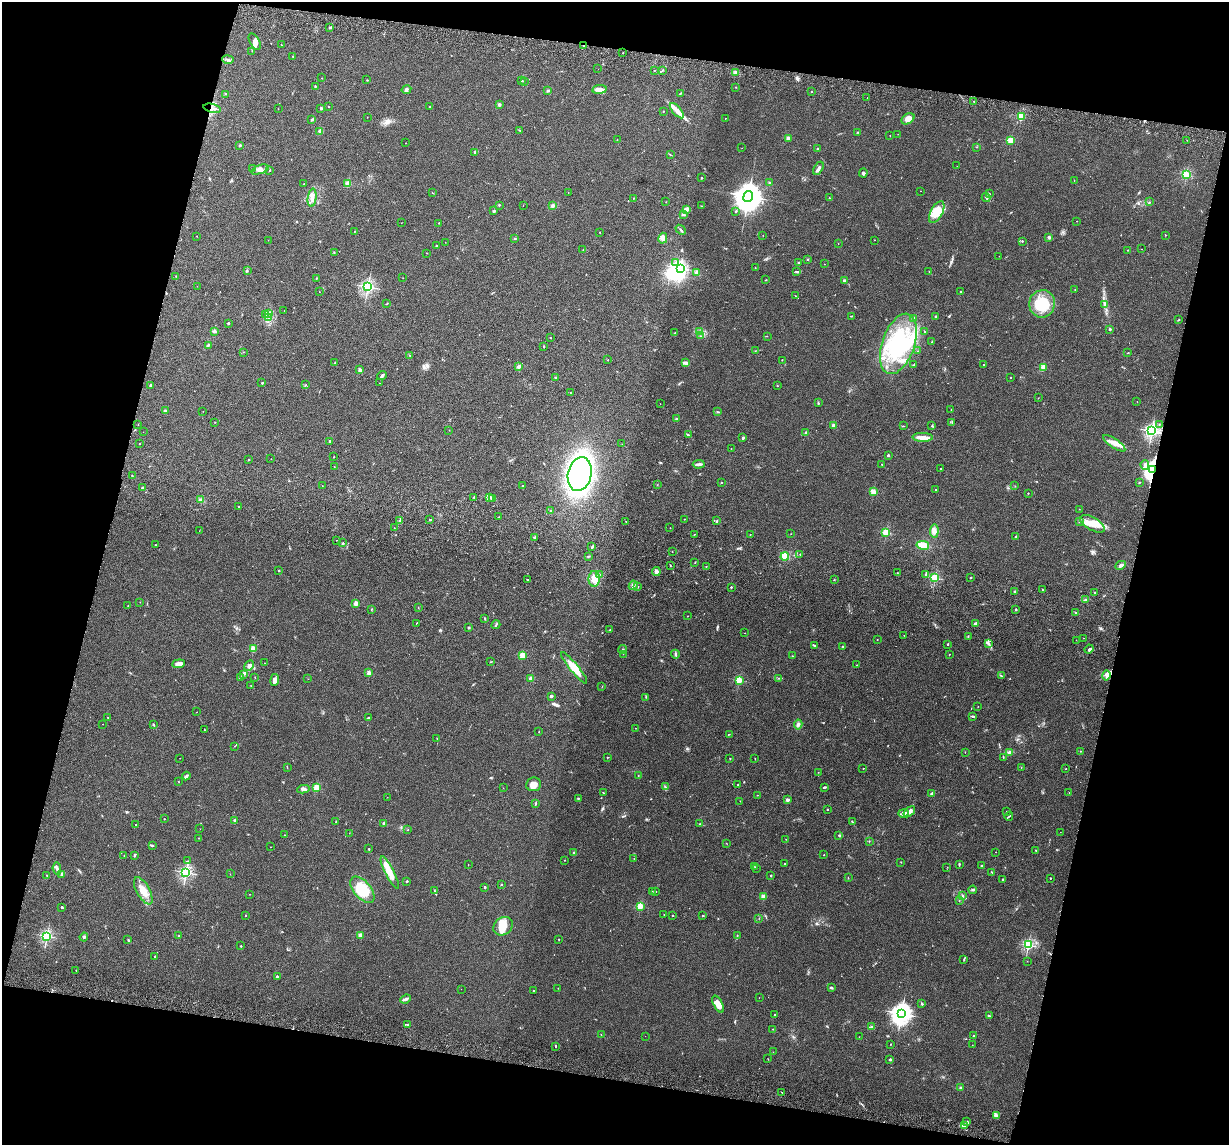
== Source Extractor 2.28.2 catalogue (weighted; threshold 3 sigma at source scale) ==
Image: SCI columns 34-4938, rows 237-4808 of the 4974 x 5163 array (HDU 1 of 3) = the unmasked area's bounding box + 8 px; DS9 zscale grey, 4 x 4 block average (1 PNG px = mean of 4 x 4 image px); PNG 1231 x 1147 px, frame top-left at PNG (2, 2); each listed source drawn as its Kron ellipse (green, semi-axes under 4 px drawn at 4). Shown black and unused: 27% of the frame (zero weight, under 3 of 5 exposures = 6% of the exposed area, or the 3 px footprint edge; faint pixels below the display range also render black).
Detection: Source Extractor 2.28.2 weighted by HDU 2 'WHT'. Background 0.0377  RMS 0.0053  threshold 0.0237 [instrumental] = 3 sigma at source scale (4.5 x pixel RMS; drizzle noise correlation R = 1.50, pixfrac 1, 0.05/0.05 arcsec/px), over >= 5 px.
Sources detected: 565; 1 too faint to see at this stretch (4 x 4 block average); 7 inside a brighter object's white glare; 3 cosmic-ray / hot-pixel residue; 2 long thin detections or spike segments (spike, bleed or trail) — neither listed nor drawn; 15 coinciding with a brighter row at this scale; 32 inside a brighter listed object's ellipse — not listed separately; of the other 505, all 500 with FLUX_AUTO >= 0.436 (the completeness limit of this list) listed and drawn (5 fainter detections not listed), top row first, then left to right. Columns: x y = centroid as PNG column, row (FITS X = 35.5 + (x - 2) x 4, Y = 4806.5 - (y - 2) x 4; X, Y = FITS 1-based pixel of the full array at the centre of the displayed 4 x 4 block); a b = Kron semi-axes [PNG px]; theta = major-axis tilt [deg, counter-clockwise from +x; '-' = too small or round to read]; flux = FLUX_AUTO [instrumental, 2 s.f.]
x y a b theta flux
330 27 3 2 - 3
255 42 9 5 -62 13
281 45 2 2 - 1
583 45 2 2 - 4.4
252 51 2 2 - 1.3
623 53 2 2 - 2.4
293 57 2 2 - 1.4
228 60 5 2 - 5
598 69 2 2 - 0.47
654 70 2 2 - 3.4
663 70 3 2 - 1.4
736 72 3 3 - 6.4
322 78 2 2 - 0.63
367 80 2 2 - 1.1
522 81 3 2 - 2.1
524 81 2 2 - 2.5
315 86 3 2 - 2.7
736 87 2 2 - 1.3
600 89 7 4 9 17
406 90 5 3 - 5.9
548 90 3 2 - 3.8
811 91 2 2 - 4.5
681 93 3 2 - 1.7
226 94 2 2 - 0.83
867 98 2 2 - 0.99
974 101 2 2 - 3.9
499 105 2 2 - 31
328 107 2 2 - 2.3
429 107 2 2 - 1.6
212 108 9 2 -13 9.9
321 108 2 2 - 18
278 109 2 2 - 0.52
663 111 2 2 - 1.1
677 111 9 4 -49 18
367 117 2 2 - 0.87
1021 117 2 2 - 190
725 118 2 2 - 0.91
908 119 7 5 32 18
312 120 4 2 - 4.3
519 130 3 2 - 2
320 131 3 2 - 3.7
858 132 2 2 - 1.8
898 134 2 2 - 0.47
890 135 2 2 - 1.7
617 139 2 2 - 0.63
788 139 2 2 - 57
1010 140 2 2 - 160
1187 140 2 2 - 0.72
406 143 2 2 - 1
240 145 2 2 - 3.6
976 147 2 2 - 0.82
742 148 2 2 - 0.47
818 149 3 2 - 4
474 152 3 2 - 2.1
670 154 3 2 - 1.5
957 166 2 2 - 0.83
818 168 7 2 60 13
253 169 2 2 - 2.1
260 169 9 4 19 12
270 170 2 2 - 1.9
863 173 4 3 - 4.3
1186 175 2 2 - 280
702 178 2 2 - 8.2
1074 180 2 2 - 1.1
304 183 2 2 - 1.5
769 183 2 2 - 2.7
348 184 2 2 - 110
921 191 2 2 - 0.97
433 193 2 2 - 0.89
568 193 3 2 - 1.1
989 193 3 2 - 2.1
748 196 5 4 - 6900
312 198 9 3 82 14
634 198 2 2 - 0.85
829 198 2 2 - 2.7
986 198 4 2 - 4.3
666 202 2 2 - 0.92
1149 202 2 2 - 1.3
499 205 2 2 - 1.7
523 205 2 2 - 0.57
553 206 3 3 - 6.2
701 206 2 2 - 1.1
686 209 4 3 - 12
494 211 3 2 - 2.7
736 211 2 2 - 6.1
937 212 12 6 61 35
683 214 3 3 - 3.9
1077 221 2 2 - 1.2
401 223 2 2 - 0.73
439 223 2 2 - 4.3
681 230 6 2 -42 4.2
354 231 2 2 - 1.2
600 232 2 2 - 3.3
763 235 2 2 - 0.56
1165 235 2 2 - 3
197 236 2 2 - 1.6
1049 237 2 2 - 30
515 238 3 2 - 1.7
663 238 5 4 - 9.9
268 240 2 2 - 1.1
875 240 2 2 - 0.52
1022 241 2 2 - 5
445 242 2 2 - 0.63
838 243 2 2 - 0.88
436 246 2 2 - 11
1142 249 2 2 - 0.85
583 250 2 2 - 0.54
1127 250 2 2 - 1.4
334 252 2 2 - 1.3
427 253 2 2 - 0.98
999 256 2 2 - 0.63
808 259 2 2 - 7.3
799 262 3 2 - 2.2
675 263 2 2 - 3.2
824 264 2 2 - 0.57
680 268 2 2 - 520
755 268 2 2 - 1.1
247 271 4 2 - 2.8
929 271 2 2 - 1.8
797 272 4 2 - 3
696 273 4 3 - 8.7
176 276 2 2 - 0.86
316 278 2 2 - 1.3
403 278 2 2 - 0.44
766 280 2 2 - 1.6
844 281 4 2 - 5.9
197 286 2 2 - 0.69
368 287 2 2 - 840
1075 289 2 2 - 2.6
961 291 2 2 - 2.8
319 292 2 2 - 0.63
795 296 2 2 - 1.4
387 304 2 2 - 1.3
1042 304 14 13 - 110
1105 304 4 2 - 5.2
284 311 2 2 - 0.53
268 313 3 2 - 2.3
265 314 2 2 - 1.3
852 316 3 2 - 2.2
935 316 2 2 - 6.8
269 317 3 3 - 4.1
914 318 3 3 - 5
1178 320 2 2 - 1.5
228 323 2 2 - 7.4
1110 329 2 2 - 3.8
214 331 3 3 - 5.6
924 331 2 2 - 2.2
700 332 3 2 - 4.2
675 333 2 2 - 8.2
701 336 2 2 - 0.87
767 336 2 2 - 1
550 338 2 2 - 3.1
932 342 3 2 - 1.7
898 344 31 16 71 220
208 345 3 2 - 4.8
544 347 2 2 - 2.2
755 351 2 2 - 0.69
917 351 2 2 - 1
244 352 2 2 - 0.88
1128 353 2 2 - 1.2
409 355 2 2 - 1.2
608 360 2 2 - 1.3
782 360 2 2 - 1.1
335 363 2 2 - 1.4
685 363 3 3 - 6.4
914 364 3 2 - 1.3
983 365 2 2 - 1.1
519 366 3 2 - 6.9
1043 367 2 2 - 85
360 370 2 2 - 36
382 376 5 2 - 4.8
1011 377 2 2 - 2
555 378 2 2 - 5.3
262 383 2 2 - 9.7
380 383 2 2 - 0.54
151 385 2 2 - 23
306 385 2 2 - 0.87
777 386 2 2 - 0.85
570 392 2 2 - 0.98
1038 398 2 2 - 0.79
1137 402 2 2 - 0.72
818 403 2 2 - 2
660 404 2 2 - 0.54
951 410 2 2 - 0.73
165 411 2 2 - 17
203 411 2 2 - 0.54
717 412 2 2 - 2
676 419 2 2 - 10
215 422 2 2 - 0.75
952 422 2 2 - 1.4
138 424 2 2 - 1.2
1159 424 2 2 - 0.83
833 425 2 2 - 40
903 426 2 2 - 1.4
932 426 2 2 - 1.1
449 430 2 2 - 1.5
1152 431 2 2 - 860
143 432 2 2 - 0.46
806 433 2 2 - 38
688 435 2 2 - 1.7
923 437 10 4 -1 17
743 438 3 2 - 4.8
330 441 2 2 - 13
1114 443 13 4 -34 24
139 444 2 2 - 1.3
622 444 2 2 - 0.54
731 448 2 2 - 1.1
888 455 2 2 - 17
334 457 2 2 - 3.5
271 459 2 2 - 0.78
248 460 2 2 - 2.1
699 464 6 2 6 9.6
882 464 2 2 - 0.79
1145 465 5 4 - 10
334 467 2 2 - 0.8
940 469 2 2 - 2
1153 469 3 2 - 1600
580 474 17 11 79 740
132 475 2 2 - 1.2
721 482 2 2 - 4
1139 482 2 2 - 2.2
657 485 2 2 - 0.9
322 486 2 2 - 0.76
522 486 2 2 - 2
1015 486 2 2 - 0.79
142 488 2 2 - 8.6
936 489 2 2 - 2.6
873 492 2 2 - 110
1028 493 2 2 - 2.7
474 497 2 2 - 3.2
490 497 4 3 - 6.4
493 498 2 2 - 20
200 500 2 2 - 5.6
238 506 2 2 - 4.5
1079 509 2 2 - 1
551 511 2 2 - 5
499 517 2 2 - 2
684 519 2 2 - 1.1
400 520 3 2 - 4.5
430 520 3 2 - 1.9
717 521 2 2 - 2.2
1080 521 2 2 - 1.2
626 522 2 2 - 0.86
1092 524 14 6 -29 40
394 528 2 2 - 1.6
670 528 2 2 - 1.7
199 531 2 2 - 0.62
934 531 6 4 87 14
886 532 2 2 - 210
695 534 2 2 - 1.2
750 534 2 2 - 1
791 534 2 2 - 0.56
1016 536 2 2 - 1.5
535 537 4 2 - 4
336 540 2 2 - 0.79
343 543 3 2 - 1.5
155 545 2 2 - 3.4
923 545 6 4 -11 45
592 547 3 2 - 4
672 551 2 2 - 1.4
800 554 2 2 - 3.3
588 556 2 2 - 2.8
785 556 4 3 - 12
695 562 2 2 - 1.2
670 565 2 2 - 1.7
1121 565 5 3 - 9.5
706 566 2 2 - 0.76
279 571 2 2 - 2.3
656 572 4 3 - 10
897 573 2 2 - 0.96
599 574 2 2 - 2.4
926 574 3 2 - 3.8
935 578 2 2 - 310
971 578 2 2 - 1.7
594 579 8 5 88 30
528 580 2 2 - 2.3
834 580 2 2 - 0.83
633 585 4 3 - 9.4
638 587 2 2 - 4.9
731 587 2 2 - 7.8
1042 590 2 2 - 1.7
1015 592 2 2 - 2.1
1094 593 2 2 - 6.1
1085 600 2 2 - 2
140 602 2 2 - 0.65
356 603 3 3 - 13
128 606 2 2 - 0.77
418 608 2 2 - 0.94
371 609 3 2 - 1.7
1016 609 2 2 - 8.2
1076 613 3 2 - 3.1
688 616 2 2 - 1
485 618 2 2 - 1.7
416 623 2 2 - 0.77
975 623 3 2 - 4.1
496 625 4 2 - 3.4
469 628 2 2 - 16
610 630 2 2 - 1.2
745 633 2 2 - 1.3
904 635 2 2 - 0.85
968 636 2 2 - 1.6
1083 638 2 2 - 0.52
877 640 2 2 - 0.91
1076 640 2 2 - 0.7
948 644 2 2 - 7.4
989 644 3 2 - 2.6
815 646 3 2 - 6.8
842 646 2 2 - 3.8
253 649 2 2 - 130
623 649 4 2 - 2.7
1089 649 4 2 - 5
623 654 2 2 - 0.58
675 654 4 2 - 5
949 654 2 2 - 3.2
522 655 2 2 - 120
792 656 2 2 - 0.95
490 662 2 2 - 0.93
265 663 2 2 - 1.2
178 664 6 4 5 12
249 665 5 4 - 9.8
857 665 2 2 - 1.2
574 668 20 4 -51 43
369 673 2 2 - 84
244 674 3 2 - 2.7
1106 675 5 3 - 9.9
1001 676 3 2 - 2.8
240 677 3 2 - 2.1
255 677 2 2 - 1.2
778 678 2 2 - 0.97
308 679 2 2 - 0.78
531 679 2 2 - 69
275 680 6 4 82 15
739 680 2 2 - 190
251 686 2 2 - 1.3
602 686 2 2 - 0.69
551 697 3 3 - 3.7
646 697 2 2 - 1.3
978 706 2 2 - 0.71
197 712 2 2 - 0.53
973 716 4 2 - 3.4
107 717 3 2 - 1.6
369 718 4 2 - 4.6
103 724 2 2 - 0.78
798 724 5 3 - 7.7
153 725 3 2 - 3
636 728 2 2 - 0.97
205 730 2 2 - 1
539 732 2 2 - 0.92
729 734 2 2 - 1.1
437 739 2 2 - 0.84
235 746 3 2 - 1.2
1080 751 2 2 - 1.1
965 752 2 2 - 1.6
1010 752 3 3 - 6.4
607 757 2 2 - 1.7
1003 757 2 2 - 1.1
180 758 2 2 - 0.51
755 758 2 2 - 0.98
730 759 2 2 - 1.8
287 767 2 2 - 0.85
1021 767 2 2 - 0.89
863 769 2 2 - 1
1066 769 2 2 - 1.7
818 772 2 2 - 0.68
186 776 4 3 - 5.6
638 776 2 2 - 0.87
179 781 3 2 - 0.95
534 784 7 7 - 22
738 785 2 2 - 2.1
665 787 2 2 - 1.3
824 787 4 2 - 4
316 788 2 2 - 150
503 788 2 2 - 0.49
303 789 6 4 8 9
1069 792 2 2 - 0.63
604 793 3 2 - 1.6
931 794 2 2 - 3.9
757 795 2 2 - 1.2
387 797 2 2 - 0.45
578 798 2 2 - 1.5
787 800 2 2 - 33
740 801 2 2 - 0.69
535 804 3 2 - 2.9
827 809 2 2 - 5.1
909 812 7 3 40 21
1006 812 2 2 - 1.9
903 813 5 2 - 24
1009 816 4 2 - 2.7
164 819 2 2 - 1.1
235 821 2 2 - 29
336 822 2 2 - 3.3
852 822 3 2 - 2.8
135 824 2 2 - 2.5
384 824 2 2 - 24
699 824 2 2 - 1.8
200 829 2 2 - 0.51
408 830 2 2 - 1.2
1060 832 2 2 - 0.45
349 833 2 2 - 0.69
284 835 2 2 - 0.81
839 835 2 2 - 2
198 838 2 2 - 1.8
786 839 2 2 - 0.74
869 841 2 2 - 1
726 843 2 2 - 0.73
152 845 3 2 - 4.6
271 847 2 2 - 0.57
369 849 3 2 - 1.9
1035 850 2 2 - 1.7
995 852 2 2 - 0.78
574 853 2 2 - 29
124 855 2 2 - 1.1
134 855 3 2 - 4.3
824 855 2 2 - 1.2
634 858 2 2 - 0.9
565 860 2 2 - 1.8
187 861 2 2 - 1.3
901 862 2 2 - 0.85
785 864 2 2 - 6.6
959 864 3 2 - 3
468 865 2 2 - 0.66
981 865 2 2 - 1.5
755 867 2 2 - 1
947 867 2 2 - 0.7
57 869 6 2 -85 7.1
756 869 2 2 - 0.55
186 872 2 2 - 700
992 872 3 2 - 2.1
390 873 18 4 -62 42
62 874 3 2 - 8.5
230 874 2 2 - 0.57
47 875 2 2 - 2
771 876 3 2 - 1.9
848 878 2 2 - 1.1
1050 878 2 2 - 4.1
1002 879 2 2 - 6
407 881 2 2 - 8
501 884 2 2 - 8.2
485 887 2 2 - 13
362 890 15 8 -50 110
973 890 4 2 - 4
143 891 15 6 -61 38
434 891 3 2 - 2.9
652 892 2 2 - 0.84
655 892 2 2 - 2.1
249 894 2 2 - 1.4
963 896 3 2 - 1.9
763 897 2 2 - 77
959 901 2 2 - 0.71
640 906 2 2 - 170
62 907 2 2 - 9.1
664 914 2 2 - 2.1
246 915 2 2 - 4.1
673 915 2 2 - 4.9
702 916 2 2 - 2.4
759 918 2 2 - 0.64
503 926 10 8 39 53
360 935 2 2 - 64
47 936 2 2 - 560
179 936 2 2 - 3.4
737 936 3 2 - 2
84 937 4 3 - 4.2
559 939 2 2 - 3.2
128 940 2 2 - 2.1
1028 945 2 2 - 450
241 946 2 2 - 4.5
155 957 2 2 - 1.8
964 959 3 2 - 2.3
1027 961 2 2 - 0.8
76 970 2 2 - 1.2
277 976 2 2 - 11
558 988 2 2 - 0.61
831 988 2 2 - 6.5
461 989 2 2 - 0.44
533 991 2 2 - 4.1
759 998 2 2 - 0.48
406 999 5 3 - 6.4
718 1004 9 4 -64 28
922 1004 3 2 - 2.5
901 1013 4 3 - 2600
775 1015 2 2 - 7.7
989 1016 3 2 - 2.5
407 1024 3 2 - 2
871 1027 3 2 - 5
773 1029 2 2 - 1.3
601 1034 2 2 - 1.1
645 1036 2 2 - 0.5
973 1036 2 2 - 5.9
859 1037 2 2 - 0.84
891 1044 2 2 - 1.1
972 1045 2 2 - 0.73
555 1046 2 2 - 8.7
773 1052 2 2 - 0.61
768 1059 2 2 - 1.1
890 1060 3 2 - 3.1
960 1087 2 2 - 2.5
782 1092 2 2 - 1.2
996 1115 2 2 - 1.6
967 1122 4 3 - 6.3
964 1126 3 2 - 4.8
Overlapping masked pixels (flux is a lower limit): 3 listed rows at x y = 583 45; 212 108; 1153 469
Diffuse or blended objects may show on this block-average render without a row.